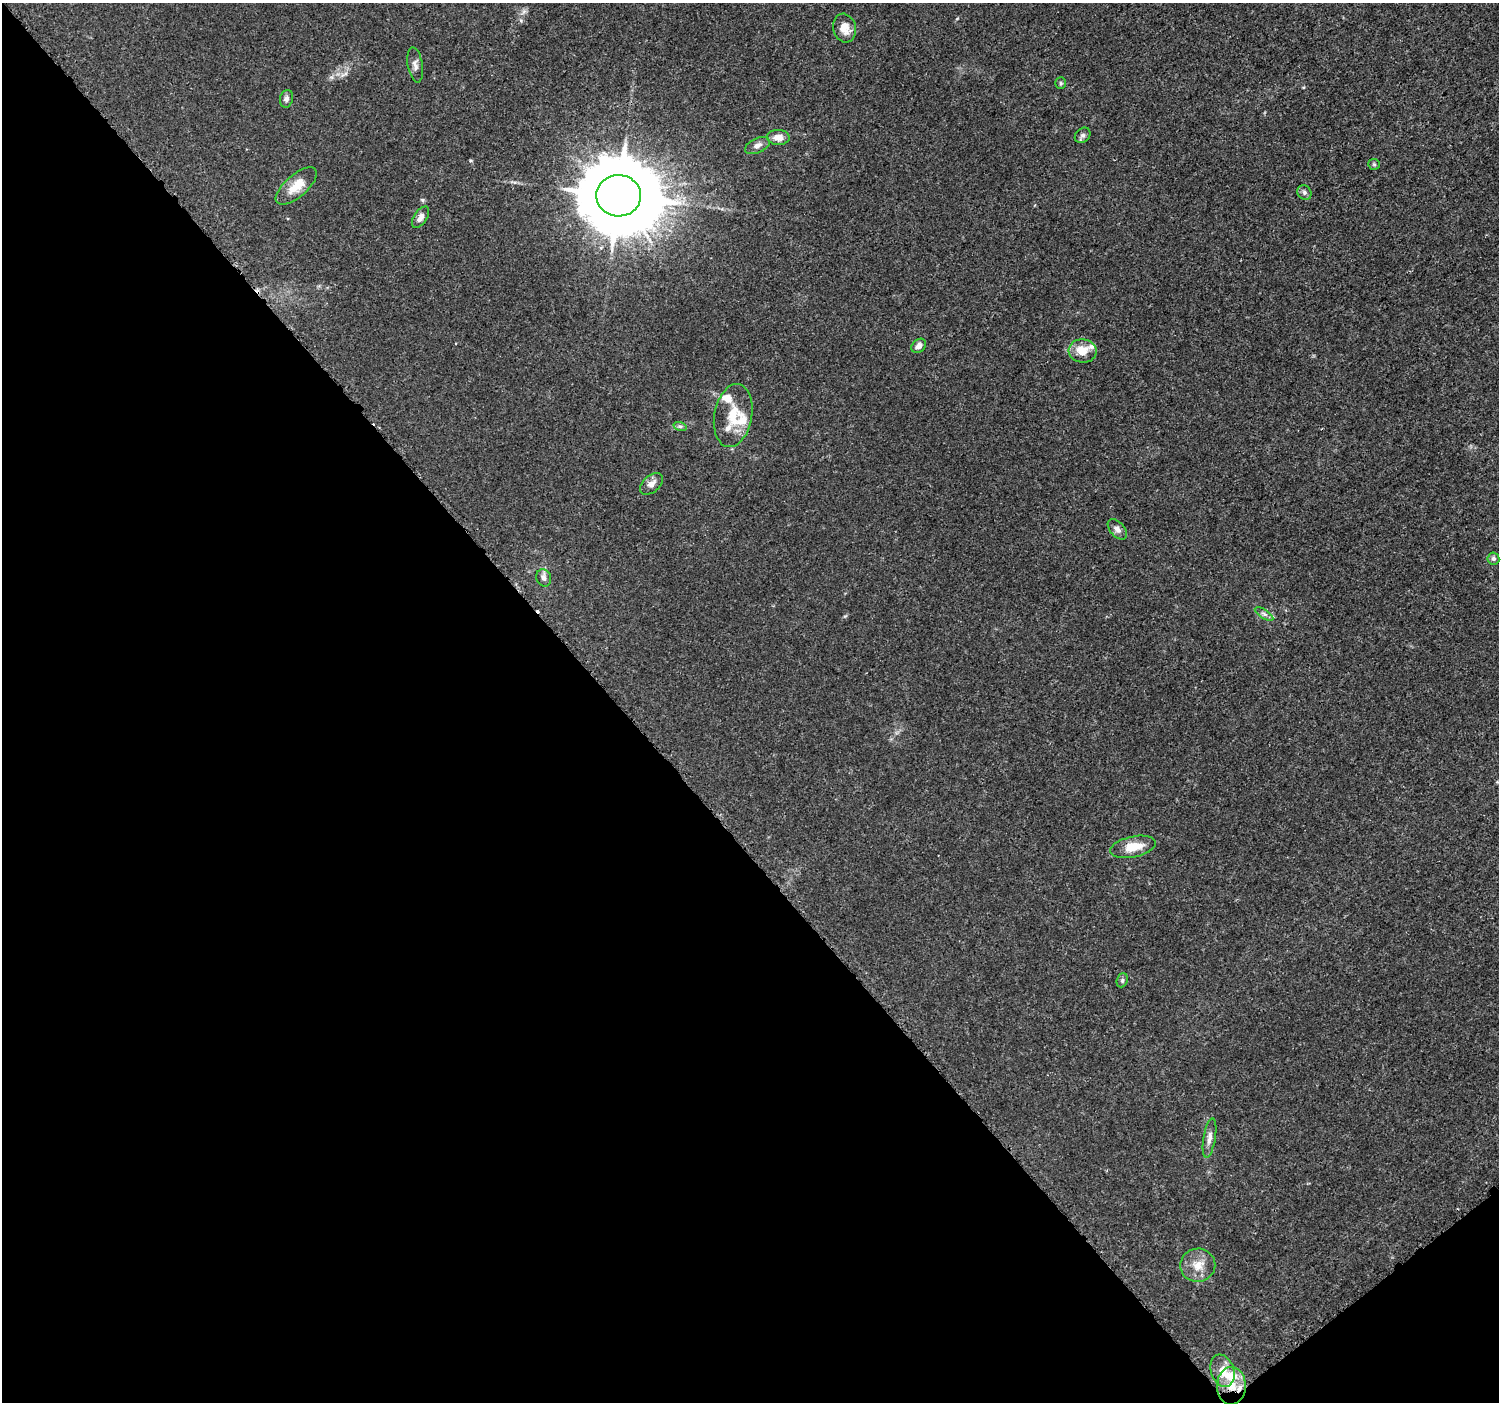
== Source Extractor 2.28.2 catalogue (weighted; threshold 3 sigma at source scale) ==
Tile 14 of 4 x 4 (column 2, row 4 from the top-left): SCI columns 1520-3016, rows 166-1565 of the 6037 x 5992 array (HDU 1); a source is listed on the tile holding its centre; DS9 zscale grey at full resolution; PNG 1501 x 1404 px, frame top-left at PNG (2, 3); each listed source drawn as its Kron ellipse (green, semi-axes under 4 px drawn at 4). Shown black and unused: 42% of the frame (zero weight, under 3 of 5 exposures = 2% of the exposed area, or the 3 px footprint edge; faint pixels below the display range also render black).
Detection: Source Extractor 2.28.2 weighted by HDU 2 'WHT'; one run over the whole footprint, this tile lists its part. Background 0.00147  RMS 7.1e-04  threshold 0.00317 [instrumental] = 3 sigma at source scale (4.5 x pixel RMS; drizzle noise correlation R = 1.50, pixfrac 1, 0.0396/0.0396 arcsec/px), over >= 5 px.
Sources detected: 33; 1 cosmic-ray / hot-pixel residue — neither listed nor drawn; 5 inside a brighter listed object's ellipse — not listed separately; the other 27 listed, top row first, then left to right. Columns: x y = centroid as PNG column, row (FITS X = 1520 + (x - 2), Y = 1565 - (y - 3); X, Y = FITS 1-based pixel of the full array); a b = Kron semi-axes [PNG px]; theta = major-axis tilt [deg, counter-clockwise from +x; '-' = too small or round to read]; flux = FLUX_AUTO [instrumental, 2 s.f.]
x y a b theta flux
844 28 14 11 -75 0.87
415 65 18 7 -81 0.35
1061 83 6 5 - 0.1
287 99 9 6 77 0.22
1083 135 9 6 43 0.19
778 137 11 7 -3 0.61
757 146 13 7 23 0.39
1374 164 6 5 - 0.1
296 186 25 11 41 1.3
1304 192 8 6 -49 0.19
619 196 22 20 -4 940
421 217 12 6 57 0.39
919 346 8 6 42 0.37
1083 351 14 11 -7 1.1
733 416 32 19 80 2
680 426 7 4 -18 0.13
652 484 13 8 42 0.45
1117 529 12 7 -48 0.32
1493 559 6 6 - 0.17
544 578 9 7 -68 0.28
1264 614 10 4 -32 0.21
1133 847 23 10 12 1.2
1122 980 7 5 70 0.14
1209 1138 20 6 80 0.41
1198 1265 17 16 - 1.1
1222 1371 16 11 -72 0.89
1231 1386 19 14 88 1.4
Overlapping masked pixels (flux is a lower limit): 1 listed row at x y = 1231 1386